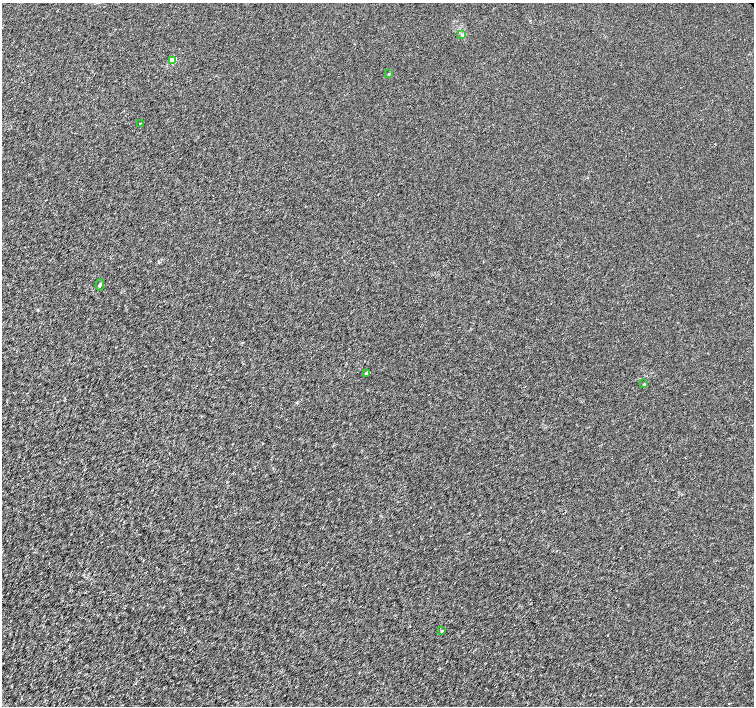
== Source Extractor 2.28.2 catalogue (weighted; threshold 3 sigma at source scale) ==
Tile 7 of 4 x 4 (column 3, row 2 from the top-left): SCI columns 3018-4521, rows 3047-4454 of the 6026 x 6026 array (HDU 1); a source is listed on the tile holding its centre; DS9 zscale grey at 2 x 2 block average (1 PNG px = mean of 2 x 2 image px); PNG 756 x 708 px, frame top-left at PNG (2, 3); each listed source drawn as its Kron ellipse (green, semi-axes under 4 px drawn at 4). Shown black and unused: <1% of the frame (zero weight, under 3 of 4 exposures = <1% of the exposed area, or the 3 px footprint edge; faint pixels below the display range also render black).
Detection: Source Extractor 2.28.2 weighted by HDU 2 'WHT'; one run over the whole footprint, this tile lists its part. Background 0.00102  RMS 0.0021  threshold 0.00956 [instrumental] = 3 sigma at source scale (4.5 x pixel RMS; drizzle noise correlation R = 1.50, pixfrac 1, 0.0396/0.0396 arcsec/px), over >= 5 px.
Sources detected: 8; all 8 listed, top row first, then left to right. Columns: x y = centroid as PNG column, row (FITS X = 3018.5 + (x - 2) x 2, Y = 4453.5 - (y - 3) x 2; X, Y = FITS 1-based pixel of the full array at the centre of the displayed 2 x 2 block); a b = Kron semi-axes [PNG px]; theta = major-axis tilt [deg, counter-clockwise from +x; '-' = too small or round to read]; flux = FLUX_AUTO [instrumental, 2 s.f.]
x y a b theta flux
462 35 4 2 - 0.48
173 60 3 2 - 13
388 74 3 2 - 0.28
140 123 2 2 - 0.26
100 285 5 3 - 0.66
366 373 2 2 - 1
644 384 3 2 - 0.36
442 631 3 2 - 0.4